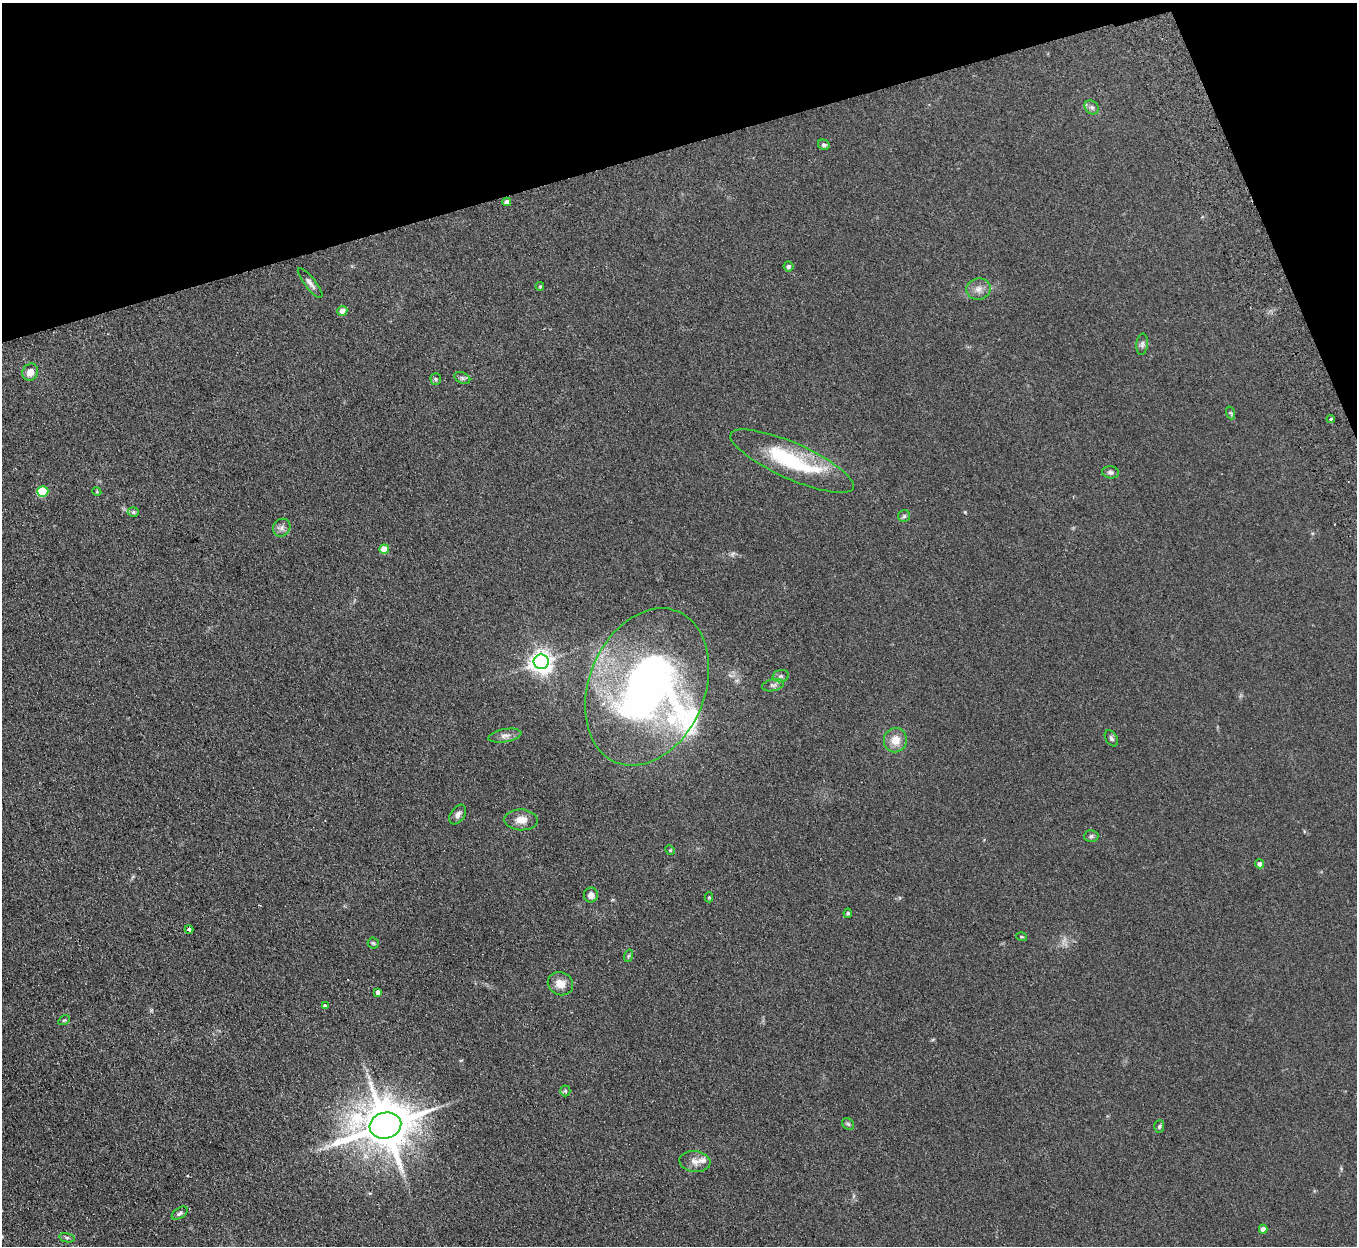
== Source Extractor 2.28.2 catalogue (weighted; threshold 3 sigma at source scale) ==
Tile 3 of 4 x 4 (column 3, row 1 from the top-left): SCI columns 2767-4121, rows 3907-5150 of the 5532 x 5451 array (HDU 1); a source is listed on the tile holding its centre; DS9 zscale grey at full resolution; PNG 1359 x 1248 px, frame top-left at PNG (2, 3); each listed source drawn as its Kron ellipse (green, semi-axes under 4 px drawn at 4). Shown black and unused: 14% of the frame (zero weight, under 2 of 3 exposures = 3% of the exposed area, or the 3 px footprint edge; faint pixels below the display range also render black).
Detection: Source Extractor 2.28.2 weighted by HDU 2 'WHT'; one run over the whole footprint, this tile lists its part. Background 0.103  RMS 0.011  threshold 0.0513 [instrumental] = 3 sigma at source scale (4.5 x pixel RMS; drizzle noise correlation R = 1.50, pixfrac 1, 0.05/0.05 arcsec/px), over >= 5 px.
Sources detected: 57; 4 inside a brighter listed object's ellipse — not listed separately; the other 53 listed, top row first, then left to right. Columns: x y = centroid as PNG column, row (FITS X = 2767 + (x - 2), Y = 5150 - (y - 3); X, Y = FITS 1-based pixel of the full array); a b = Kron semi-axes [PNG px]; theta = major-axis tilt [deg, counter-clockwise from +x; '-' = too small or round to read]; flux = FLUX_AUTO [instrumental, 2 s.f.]
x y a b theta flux
1092 107 8 6 -43 3.2
824 145 6 5 - 2.8
507 202 4 4 - 4.4
788 266 5 5 - 2.7
310 283 18 5 -51 5
540 286 4 4 - 1.2
978 289 12 10 13 7.8
342 311 5 5 - 11
1142 344 11 5 84 3
30 372 9 7 57 9.3
462 378 8 5 -25 2.5
436 379 6 5 - 1.9
1231 413 6 4 -71 1.5
1331 419 4 3 - 1.6
792 461 67 18 -24 98
1111 472 8 6 -7 3
43 491 5 5 - 54
97 492 4 3 - 0.99
133 512 5 4 - 2
904 516 6 6 - 2.1
282 528 9 8 - 4.6
384 549 5 4 - 22
541 662 7 7 - 830
781 676 8 6 13 2.9
773 685 11 6 13 3.6
647 687 82 58 67 540
505 736 17 6 9 5.3
1111 738 9 5 -57 2.5
895 740 12 11 - 13
458 815 11 7 55 5
521 820 16 10 -2 11
1091 836 7 6 - 2.4
670 850 5 4 - 1.1
1260 864 4 4 - 5.2
591 895 7 7 - 6.6
709 897 5 4 - 1.6
848 913 5 4 - 1.8
189 929 4 3 - 13
1022 937 5 3 - 1
373 943 5 5 - 1.6
628 956 6 4 71 1.4
560 984 13 11 -24 11
378 992 4 4 - 4
325 1005 3 3 - 3
64 1020 6 4 28 1.4
565 1091 5 5 - 1.4
848 1124 6 5 - 1.8
385 1125 16 13 13 5800
1159 1126 6 5 - 1.8
695 1161 15 10 -6 8.5
180 1213 9 5 35 2.5
1263 1229 4 4 - 6.7
67 1238 8 4 -12 2.3